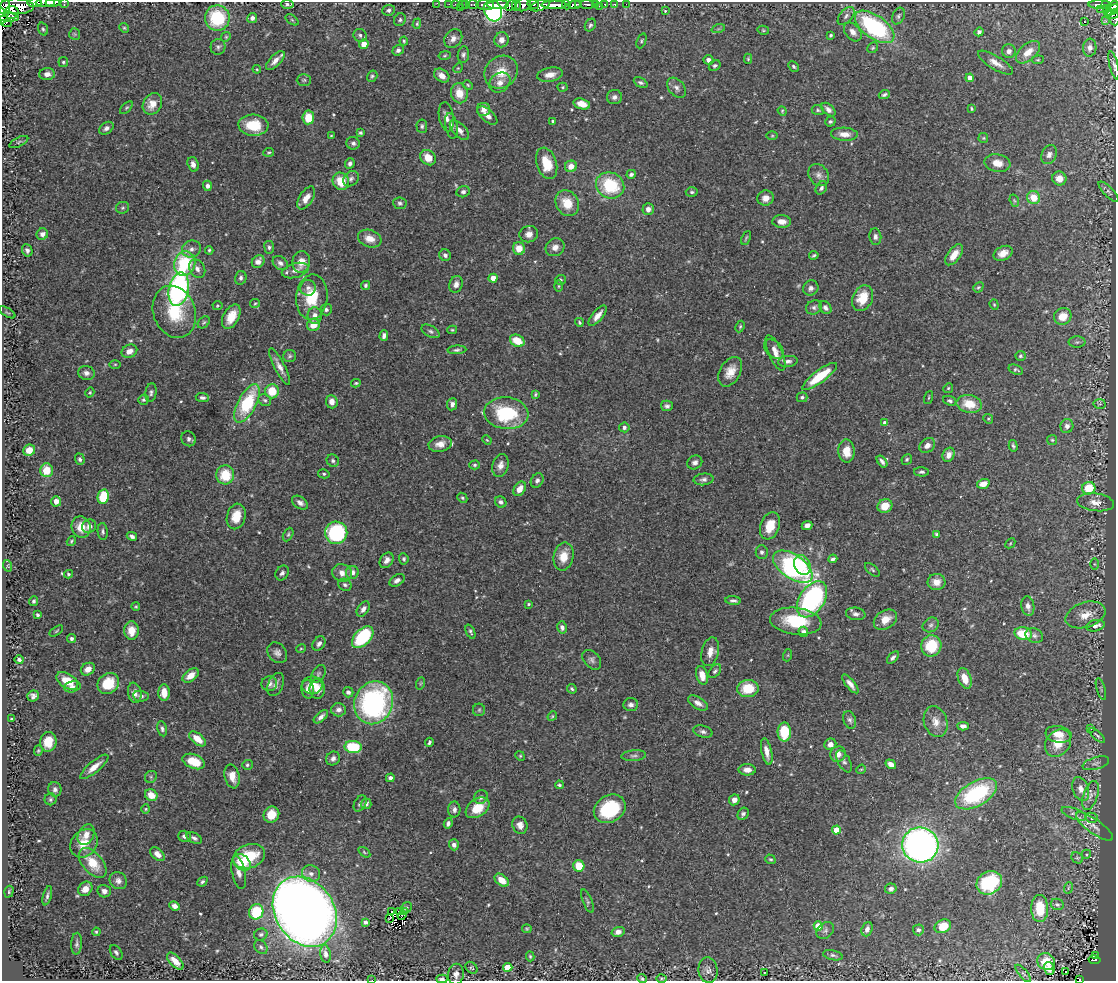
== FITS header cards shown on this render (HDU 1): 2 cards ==
NAXIS1  =                 1114
NAXIS2  =                  979

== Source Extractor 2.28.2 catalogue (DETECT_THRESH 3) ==
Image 1114 x 979 px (HDU 1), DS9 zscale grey, 1 PNG px = 1 image px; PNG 1118 x 983 px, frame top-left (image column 1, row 979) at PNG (2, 2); each listed source drawn as its Kron ellipse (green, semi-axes under 4 px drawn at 4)
Background 0.645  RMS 0.023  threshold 0.0677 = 3 sigma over >= 5 px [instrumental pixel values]
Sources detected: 561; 1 with non-positive FLUX_AUTO (blend fragments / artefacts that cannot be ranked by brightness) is neither listed nor drawn; of the other 560, the 500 brightest by FLUX_AUTO listed and drawn (60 fainter detections omitted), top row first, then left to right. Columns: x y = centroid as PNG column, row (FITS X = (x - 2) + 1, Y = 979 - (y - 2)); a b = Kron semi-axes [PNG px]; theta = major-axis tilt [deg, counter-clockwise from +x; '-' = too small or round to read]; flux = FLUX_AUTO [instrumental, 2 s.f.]
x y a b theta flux
45 2 9 3 -1 330
53 2 7 2 -3 260
64 2 2 2 - 22
34 3 7 3 -4 180
437 3 2 2 - 5.1
287 4 6 4 -2 3.1
449 4 2 2 - 6.2
455 4 2 2 - 9
462 4 2 2 - 4.3
466 4 3 2 - 7.2
473 4 6 3 0 22
533 4 6 3 -9 130
579 4 3 3 - 120
587 4 7 3 -2 70
605 4 3 3 - 22
615 4 3 3 - 17
626 4 2 2 - 3
485 5 9 5 -5 590
498 5 11 4 2 720
510 5 6 4 44 69
516 5 6 4 -81 69
523 5 8 6 29 280
540 5 10 5 23 210
554 5 12 4 1 810
567 5 4 3 - 160
574 5 6 4 9 250
595 5 3 3 - 51
1100 5 11 3 0 78
1105 5 4 3 - 48
17 6 17 7 -3 380
600 6 3 2 - 9.3
1114 6 5 3 - 120
461 8 3 2 - 4
1101 9 2 2 - 2.9
1107 9 4 3 - 36
4 10 13 5 81 240
389 10 6 5 - 4
1112 10 8 4 35 320
493 11 11 8 -65 340
665 11 4 4 - 1.7
12 12 7 6 - 180
1112 14 7 3 17 130
846 16 11 6 50 5.7
898 16 9 6 66 3.8
7 17 11 3 -5 94
217 18 12 12 - 91
252 18 5 5 - 5.8
1114 19 7 5 -73 41
292 20 7 4 -36 2
400 20 6 5 - 3.5
5 21 7 5 -35 79
1106 21 3 2 - 26
1085 22 3 3 - 4.3
417 24 5 4 - 2
590 25 6 5 - 3.3
875 27 23 11 -36 200
124 28 5 4 - 1.9
43 29 7 5 -70 2.8
718 29 7 4 18 2.5
763 30 6 4 -14 1.9
853 32 11 7 -50 9.5
979 32 4 4 - 5.6
75 34 6 5 - 2.2
360 35 7 6 - 4.5
831 35 3 3 - 2.7
226 37 5 4 - 1.8
453 39 10 8 49 8.9
502 40 7 7 - 10
404 41 4 3 - 1.9
641 41 8 4 68 2.4
364 44 5 4 - 19
218 47 8 7 - 4.2
873 48 6 5 - 2.2
1090 48 9 6 85 7.3
398 50 6 5 - 4.4
1009 51 7 7 - 5.9
1028 52 14 8 42 17
463 54 8 5 82 4.1
445 56 6 3 10 1.8
748 59 5 4 - 1.7
275 60 12 5 45 11
708 60 5 5 - 6.1
1038 60 6 4 7 1.8
63 62 5 5 - 2.4
995 63 20 6 -31 13
715 65 6 4 31 2.9
1114 65 14 4 -76 4.1
794 66 6 4 -46 3.1
458 68 5 4 - 1.7
257 69 4 3 - 1.6
501 72 17 15 41 31
47 74 8 6 2 7.9
550 75 13 7 10 12
372 76 6 5 - 2.8
442 76 8 6 -38 10
970 78 4 4 - 13
304 80 7 5 1 3.1
500 83 11 9 40 11
641 83 7 4 -26 3.5
468 85 5 4 - 1.9
563 87 5 4 - 1.9
676 88 11 7 -49 7.5
459 93 10 8 -78 23
884 95 6 4 24 3.2
614 97 7 7 - 6.2
152 104 11 9 57 19
582 104 8 5 -17 16
126 108 8 4 44 2.5
484 109 6 6 - 9.1
971 109 4 3 - 1.9
818 110 6 5 - 2.5
828 110 8 5 -42 6.5
782 111 5 4 - 1.7
487 115 12 6 -41 9.2
308 117 7 6 - 30
446 117 14 7 -80 10
553 121 3 3 - 2.9
830 122 5 4 - 2.7
253 125 15 10 -4 52
422 126 7 5 -86 3
451 126 13 6 -79 6.7
106 128 8 5 35 5.9
459 130 12 6 -46 9.1
360 133 4 3 - 2.7
844 134 13 6 -3 13
331 136 4 4 - 1.6
772 136 6 4 0 1.7
983 138 5 5 - 2
19 142 10 4 27 3.2
353 143 7 6 - 4.5
269 152 5 3 - 1.9
1049 155 10 7 62 7.4
428 158 8 7 - 21
547 163 16 10 -72 36
997 163 13 9 -11 15
193 164 7 5 -73 8.7
350 164 5 5 - 4.5
571 166 6 5 - 15
631 174 5 4 - 3.8
819 175 12 9 -54 8.8
1059 178 7 7 - 16
351 179 8 6 44 4.3
341 181 9 8 - 30
610 185 14 12 -24 89
207 186 5 4 - 4.9
821 188 7 5 58 4
463 192 7 5 14 5
692 192 6 4 -1 2.7
1108 192 13 5 -47 4.6
306 198 13 6 57 14
766 198 8 7 - 12
1034 198 6 6 - 29
1014 201 6 4 -70 1.8
400 203 6 6 - 3.5
567 203 13 11 -59 31
123 208 6 6 - 2.9
648 209 6 5 - 8
782 222 9 6 -2 10
42 234 6 5 - 6.7
529 234 9 8 - 10
875 237 8 6 -83 5.3
746 238 7 3 64 2
370 239 12 8 -19 17
269 247 6 4 -83 3.2
555 247 10 8 32 9.4
519 248 6 6 - 21
191 249 9 8 - 8.3
27 250 6 5 - 4.5
209 250 4 3 - 2.1
1003 253 10 6 26 13
445 255 6 5 - 3.9
814 255 4 3 - 2.3
954 255 12 6 53 20
258 262 7 5 51 7.9
301 262 11 9 79 17
280 263 8 6 -40 5.4
185 264 12 10 75 92
197 269 10 7 -60 7.6
295 270 14 7 15 10
241 278 7 5 76 4.2
493 278 4 4 - 20
560 280 5 5 - 2.3
456 284 8 6 71 7.7
365 285 4 4 - 2.8
559 286 6 4 90 2
978 287 5 4 - 2.3
308 288 8 7 - 6.6
811 288 8 7 - 6.3
179 289 17 10 78 360
312 297 22 15 84 51
863 298 13 9 64 33
255 303 5 4 - 1.9
994 305 5 4 - 1.9
217 306 5 4 - 1.7
814 307 8 7 - 4.5
825 308 7 5 -52 5.3
326 310 6 5 - 3.8
7 312 9 3 -31 2
174 312 27 21 -69 66
315 316 8 7 - 9.4
598 316 12 5 50 12
1063 316 9 8 - 22
231 317 13 8 62 23
204 322 7 5 44 2.4
579 322 4 4 - 2.2
313 325 6 6 - 19
740 326 6 4 64 2.2
452 330 5 4 - 2
431 331 10 5 -30 4.1
384 336 5 4 - 5
517 341 7 5 -27 31
1077 342 8 5 1 3.8
774 349 11 8 -43 8.4
457 350 9 4 3 3.7
129 351 8 6 24 11
775 353 19 6 -66 13
290 356 6 6 - 2.9
1020 356 5 5 - 2.5
788 361 10 5 6 6.2
115 364 6 4 1 2
279 366 20 5 -62 11
1016 370 7 4 -19 2.8
730 372 16 10 61 19
86 373 8 7 - 6.7
820 376 21 6 37 55
356 383 5 3 - 1.8
948 388 5 4 - 2.1
272 391 7 7 - 33
90 392 5 4 - 1.7
151 393 9 5 82 4.1
535 395 4 3 - 2.1
202 397 7 4 -6 3.8
802 397 5 5 - 3.2
929 398 7 3 71 1.7
143 400 5 5 - 2.8
265 400 7 5 -33 3
950 401 7 4 -21 3
332 402 7 6 - 12
247 403 21 9 62 100
452 404 6 5 - 5.9
969 404 13 9 -11 29
1100 404 6 5 - 2.5
667 406 6 5 - 4.1
506 413 22 16 -6 100
988 419 5 4 - 1.9
885 423 4 4 - 9.6
1067 426 7 6 - 6.4
624 427 5 5 - 4.8
189 439 8 7 - 5.4
487 440 5 4 - 1.7
1052 440 5 5 - 2.3
440 444 12 7 10 13
927 446 9 6 39 8.2
1013 446 6 3 -75 2.5
29 450 6 5 - 21
846 451 11 8 -87 23
949 455 7 5 64 9
80 459 6 5 - 3.5
907 459 5 5 - 2.6
333 461 6 6 - 3.9
882 461 7 3 -53 4.5
695 462 8 6 31 5.6
475 465 5 4 - 2.7
500 465 11 8 73 10
47 470 7 6 - 30
922 472 7 4 0 3.3
324 474 6 4 -14 2.2
225 475 9 9 - 43
703 479 10 6 5 5.2
537 481 7 5 58 4.7
983 484 6 4 17 16
1089 488 7 6 - 44
520 489 8 5 55 15
103 497 7 5 78 50
462 498 5 4 - 2.3
56 501 5 5 - 13
501 502 6 5 - 4.1
1095 502 18 9 -7 13
300 503 9 5 -36 6.6
885 506 7 7 - 23
236 516 13 9 76 25
807 525 5 4 - 6.9
89 526 7 6 - 7.2
770 526 14 9 70 30
81 527 11 9 -66 21
103 532 8 5 -85 3.5
336 533 11 11 - 180
288 534 7 4 63 2.6
936 534 4 4 - 2.8
132 536 5 4 - 4.6
71 541 5 3 - 2
1010 543 6 3 45 1.6
762 552 6 6 - 4.3
563 556 14 10 78 23
404 559 5 5 - 2.7
833 559 4 3 - 3.8
387 560 8 6 55 7.9
1094 564 6 4 -89 1.7
802 565 10 8 -65 28
8 566 6 3 -71 1.7
793 567 22 12 -35 290
872 570 9 4 -41 2.9
352 572 6 6 - 8.7
282 573 8 6 56 4.7
342 573 10 8 -14 12
68 574 4 3 - 2.2
397 580 8 5 33 5.7
936 582 9 8 - 14
345 585 7 5 -26 3.7
812 599 20 12 56 230
34 601 5 4 - 2.9
733 601 8 4 -4 3.9
528 604 3 3 - 1.9
136 606 4 3 - 1.8
1028 606 10 6 -80 7.1
363 609 8 5 57 7.5
856 614 10 6 -8 5.5
38 615 3 3 - 3.2
1085 615 20 12 18 25
885 620 12 9 34 19
796 621 26 13 -7 72
931 625 8 7 - 4.9
1095 626 9 5 13 12
562 627 6 5 - 5.8
131 630 9 7 90 22
56 631 8 3 34 1.7
470 632 8 4 -66 2.9
803 632 5 5 - 7.2
1023 634 9 6 -12 46
1034 636 9 7 -21 5.4
363 637 13 8 46 100
72 638 4 4 - 3.6
319 644 8 6 54 5.8
931 646 11 10 - 54
301 649 5 3 - 1.6
710 652 15 8 76 13
277 653 11 8 -50 7.4
788 655 6 4 71 1.9
893 657 7 4 48 4.3
19 660 4 3 - 4.2
592 660 11 7 -48 5.7
88 669 7 6 - 12
715 671 8 5 50 3.3
318 674 10 6 58 3.8
191 675 9 5 37 15
702 675 9 6 -75 18
965 678 11 6 -70 20
67 681 12 7 -34 33
108 683 11 10 - 44
421 683 6 4 70 1.8
269 684 8 7 - 6.1
276 684 12 7 67 6.9
850 684 11 4 -50 8.1
312 685 10 8 2 17
72 687 8 5 12 6.2
748 688 11 8 3 41
308 689 9 6 -81 7.7
317 689 10 7 -89 14
572 689 5 4 - 2.5
1101 689 11 4 -74 2.6
348 692 5 5 - 5.9
135 693 10 7 -80 8.8
164 693 8 5 -88 19
33 696 6 5 - 5.5
141 696 8 5 -7 4.2
374 703 22 19 67 290
698 703 11 6 -32 8.6
631 705 7 6 - 5.5
339 710 7 6 - 8
479 710 6 6 - 2.9
552 716 5 4 - 1.8
321 717 9 4 41 5.4
11 719 3 3 - 2
850 720 9 6 -69 4.6
936 722 16 11 -71 16
963 726 6 4 -4 6.2
162 729 8 5 -78 3.9
1091 729 3 2 - 2.2
703 732 10 6 -15 5.1
784 732 9 6 -90 53
1059 734 13 8 -9 18
1097 735 10 3 -41 2.8
197 739 10 5 -39 20
48 742 10 8 83 23
429 742 4 3 - 3
1058 743 15 11 51 30
830 744 6 5 - 8.7
353 747 8 6 -8 71
38 751 5 4 - 1.7
767 752 14 5 -78 12
838 754 8 7 - 12
520 756 5 4 - 1.9
634 756 12 5 5 5
333 758 7 6 - 5.6
194 761 12 7 -21 35
844 761 12 6 -62 5.3
1096 763 14 6 16 5.8
891 764 6 4 -34 9.7
247 765 5 5 - 2.8
94 767 18 5 40 14
861 769 5 4 - 1.7
747 770 8 6 0 9.9
232 776 12 7 -77 16
151 777 6 5 - 2.9
390 778 4 4 - 5.2
559 785 4 3 - 2.5
55 789 7 6 - 5.3
1081 789 12 8 -72 12
976 794 23 12 30 140
151 795 6 5 - 23
1090 796 15 7 72 9.1
481 797 7 6 - 5.3
50 799 6 6 - 3.1
734 800 5 5 - 9.6
360 803 8 5 60 4.2
366 804 5 5 - 5.3
477 808 13 9 35 31
146 809 4 4 - 1.7
610 809 17 13 32 100
454 810 8 6 87 5.3
743 814 6 5 - 3.8
1074 814 13 5 -20 6.8
271 815 8 7 - 25
1092 818 6 5 - 3.9
448 824 5 4 - 4.3
520 825 9 7 -66 9.3
1094 826 22 7 -36 13
836 830 4 4 - 34
86 835 11 7 64 12
185 836 6 5 - 5.9
194 838 8 5 -28 4.4
84 843 15 12 50 27
454 845 5 5 - 6.7
920 845 18 17 - 730
364 852 7 3 -37 1.8
158 854 8 5 -40 10
1086 854 4 4 - 1.8
249 856 16 12 20 55
1077 858 6 5 - 2.6
770 859 5 4 - 2.2
242 862 10 7 -40 35
93 863 18 10 -50 33
579 866 6 5 - 34
239 873 16 6 -78 9.6
311 874 9 8 - 9.4
502 880 8 5 -40 22
118 881 9 8 - 7.2
202 882 5 4 - 3.3
989 883 13 11 32 110
1068 888 6 3 72 1.7
85 889 8 6 49 13
891 889 6 5 - 5.1
104 891 6 6 - 6
9 892 6 4 72 2.3
47 896 10 4 74 4.1
587 901 12 4 -68 3.7
1057 904 7 5 -23 3.5
175 906 5 4 - 7.5
406 908 6 5 - 2.2
1040 908 13 8 -89 36
392 911 2 2 - 2.1
399 911 2 2 - 2.7
256 912 8 7 - 70
305 912 37 29 -57 2300
404 912 2 2 - 5.3
402 915 5 2 - 2.9
389 918 4 2 - 2.9
365 922 4 4 - 5.6
818 926 4 4 - 38
943 926 8 6 26 33
527 929 5 4 - 1.8
867 929 7 5 69 7.5
825 930 10 7 40 4.7
918 930 5 5 - 4.8
96 932 4 3 - 1.9
618 932 6 5 - 7.7
261 934 7 6 - 3.6
77 944 11 5 87 4.4
261 947 8 5 -53 3.5
116 952 8 5 -57 3.9
325 954 9 5 -81 6.8
833 955 10 5 -13 3.8
1095 955 3 2 - 9.9
530 956 5 3 - 2.1
1095 960 6 4 -11 63
175 961 10 5 -46 16
1046 962 9 8 - 22
508 967 5 4 - 40
471 968 7 5 -44 2.4
1049 969 6 5 - 10
708 970 13 9 -83 8.4
764 972 3 2 - 1.9
1065 972 2 2 - 2.6
1023 973 11 3 -50 3
456 974 10 8 81 9.9
661 978 5 4 - 1.9
442 979 5 3 - 5
642 979 5 3 - 2.3
1079 979 3 2 - 11
372 980 2 2 - 15
At the frame edge (FLAGS 8, measured only in part): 15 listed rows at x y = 45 2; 53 2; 64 2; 34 3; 437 3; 1114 6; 4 10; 1114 19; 5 21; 1114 65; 661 978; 442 979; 642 979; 1079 979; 372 980
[60 fainter detections neither listed nor drawn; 1 non-positive-flux detection neither listed nor drawn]